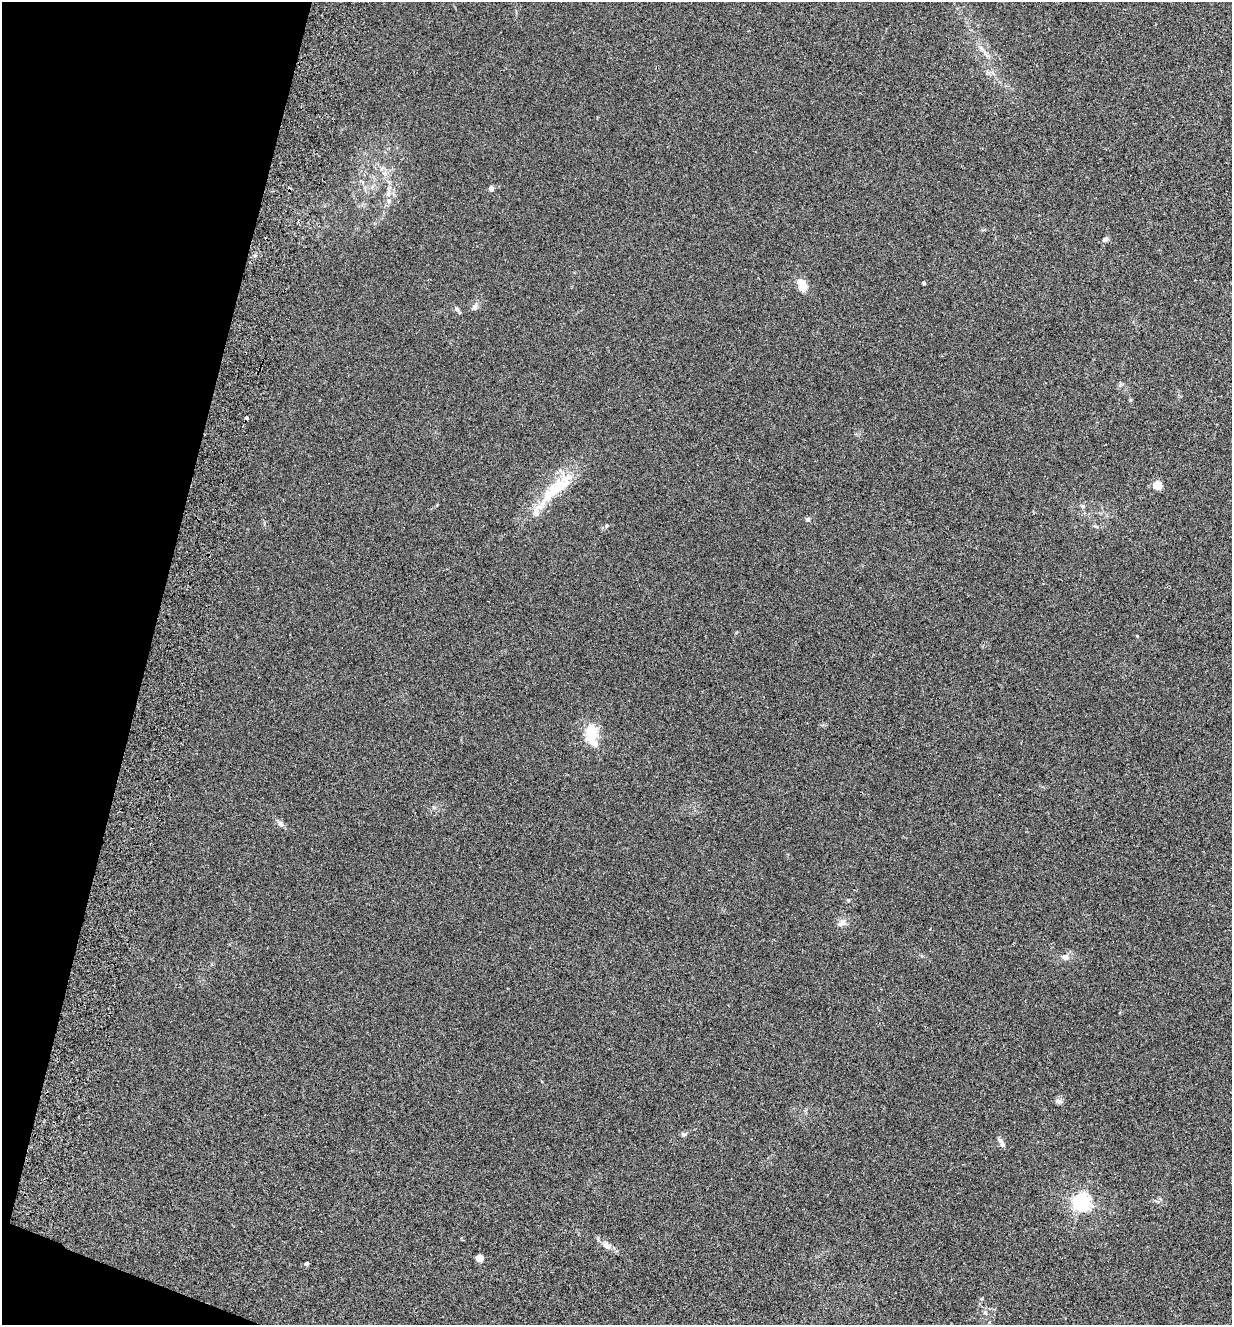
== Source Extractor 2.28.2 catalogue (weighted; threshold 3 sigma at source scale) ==
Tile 9 of 4 x 4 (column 1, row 3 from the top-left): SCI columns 316-1545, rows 1345-2667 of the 5423 x 5336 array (HDU 1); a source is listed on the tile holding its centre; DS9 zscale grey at full resolution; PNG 1234 x 1327 px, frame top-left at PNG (2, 2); no overlay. Shown black and unused: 13% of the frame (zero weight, under 2 of 3 exposures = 3% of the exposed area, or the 3 px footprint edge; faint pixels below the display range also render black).
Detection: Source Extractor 2.28.2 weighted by HDU 2 'WHT'; one run over the whole footprint, this tile lists its part. Background 0.0241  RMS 0.0062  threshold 0.0281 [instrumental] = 3 sigma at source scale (4.5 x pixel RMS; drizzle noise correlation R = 1.50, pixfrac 1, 0.05/0.05 arcsec/px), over >= 5 px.
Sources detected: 36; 1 cosmic-ray / hot-pixel residue — not listed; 6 inside a brighter listed object's ellipse — not listed separately; the other 29 listed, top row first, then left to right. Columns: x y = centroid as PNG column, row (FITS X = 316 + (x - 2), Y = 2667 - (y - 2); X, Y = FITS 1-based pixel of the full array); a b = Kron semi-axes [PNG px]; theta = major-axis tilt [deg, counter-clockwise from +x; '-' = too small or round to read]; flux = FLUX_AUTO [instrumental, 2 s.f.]
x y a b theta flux
981 48 9 6 -58 2.5
384 173 9 7 -71 2.8
491 188 4 4 - 4.7
388 193 12 6 76 3.2
1106 239 7 6 - 1.6
923 283 4 3 - 1.3
802 285 13 8 -66 9.9
474 307 9 7 61 2.3
458 310 16 3 -53 1.1
1157 485 6 5 - 21
558 487 42 19 35 23
1083 506 6 6 - 1
807 519 6 5 - 1.2
606 526 5 3 - 0.68
1096 526 6 4 -19 0.84
1137 636 4 3 - 0.46
591 733 23 14 81 15
280 823 10 6 -42 2.1
848 900 5 3 - 0.52
842 923 15 8 36 3.5
1065 957 9 7 -6 3.1
1058 1101 9 7 -2 1.9
684 1134 8 5 -18 1.1
1001 1142 13 6 -60 2.7
1081 1202 6 6 - 220
606 1245 12 8 -36 3.3
479 1258 4 4 - 10
306 1264 4 4 - 0.93
985 1312 7 5 -76 1.6
Unlisted compact peaks at least as high as the median listed source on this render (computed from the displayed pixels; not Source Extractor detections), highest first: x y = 1130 400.